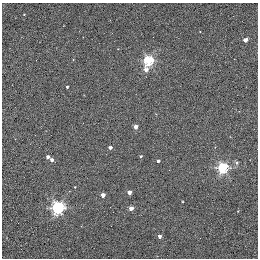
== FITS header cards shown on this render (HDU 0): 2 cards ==
NAXIS1  =                  256 / STANDARD FITS FORMAT
NAXIS2  =                  256 / STANDARD FITS FORMAT

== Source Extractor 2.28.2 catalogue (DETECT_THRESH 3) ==
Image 256 x 256 px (HDU 0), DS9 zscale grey, 1 PNG px = 1 image px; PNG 260 x 260 px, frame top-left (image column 1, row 256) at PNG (2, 3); no overlay
Background 0.363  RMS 4.9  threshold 14.8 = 3 sigma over >= 5 px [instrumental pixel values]
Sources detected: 20; all 20 listed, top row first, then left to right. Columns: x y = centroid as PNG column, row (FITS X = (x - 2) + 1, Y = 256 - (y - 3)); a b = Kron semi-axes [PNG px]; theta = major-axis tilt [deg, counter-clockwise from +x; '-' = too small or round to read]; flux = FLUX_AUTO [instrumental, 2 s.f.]
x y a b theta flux
24 14 2 2 - 220
245 40 4 3 - 2100
148 61 5 5 - 29000
146 69 6 4 90 1800
67 87 3 3 - 430
135 127 4 4 - 3000
110 147 3 3 - 1200
141 156 3 3 - 370
48 157 4 3 - 1000
52 160 4 3 - 1200
158 161 3 3 - 800
236 162 6 4 -72 600
223 168 5 5 - 38000
75 187 3 2 - 240
129 192 4 3 - 2500
103 195 4 3 - 2600
58 208 5 5 - 61000
131 208 4 3 - 2600
238 211 3 3 - 200
159 236 3 3 - 1100

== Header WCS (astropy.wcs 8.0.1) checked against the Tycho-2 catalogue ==
Header WCS as astropy/WCSLIB reads it (applying the file's SIP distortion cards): RA---TAN-SIP/DEC--TAN-SIP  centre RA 20:00:38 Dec +22:42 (300.16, +22.70 deg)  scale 1.22 arcsec/px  FOV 5.2' x 5.2'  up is +79 deg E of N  parity normal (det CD < 0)
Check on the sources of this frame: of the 20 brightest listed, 3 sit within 1.5 arcsec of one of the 5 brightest Tycho-2 stars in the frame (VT <= 11.35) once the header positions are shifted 0.49 arcsec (0.42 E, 0.25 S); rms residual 0.43 arcsec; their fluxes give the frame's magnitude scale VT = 19.70 - 2.5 log10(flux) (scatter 0.09 mag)
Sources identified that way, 3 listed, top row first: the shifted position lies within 1.5 arcsec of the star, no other Tycho-2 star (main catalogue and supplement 1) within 3.0 arcsec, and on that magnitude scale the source's flux lands within +1.5 / -3 mag of the star's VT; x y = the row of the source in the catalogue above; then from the Tycho-2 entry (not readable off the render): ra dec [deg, ICRS J2000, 3 dp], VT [Tycho-2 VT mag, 2 dp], TYC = Tycho-2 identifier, HIP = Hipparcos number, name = IAU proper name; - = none
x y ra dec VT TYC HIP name
135 127 300.159 +22.702 11.00 2141-1346-1 - -
75 187 300.142 +22.678 11.35 2141-1182-1 - -
103 195 300.137 +22.687 11.25 2141-1124-1 - -